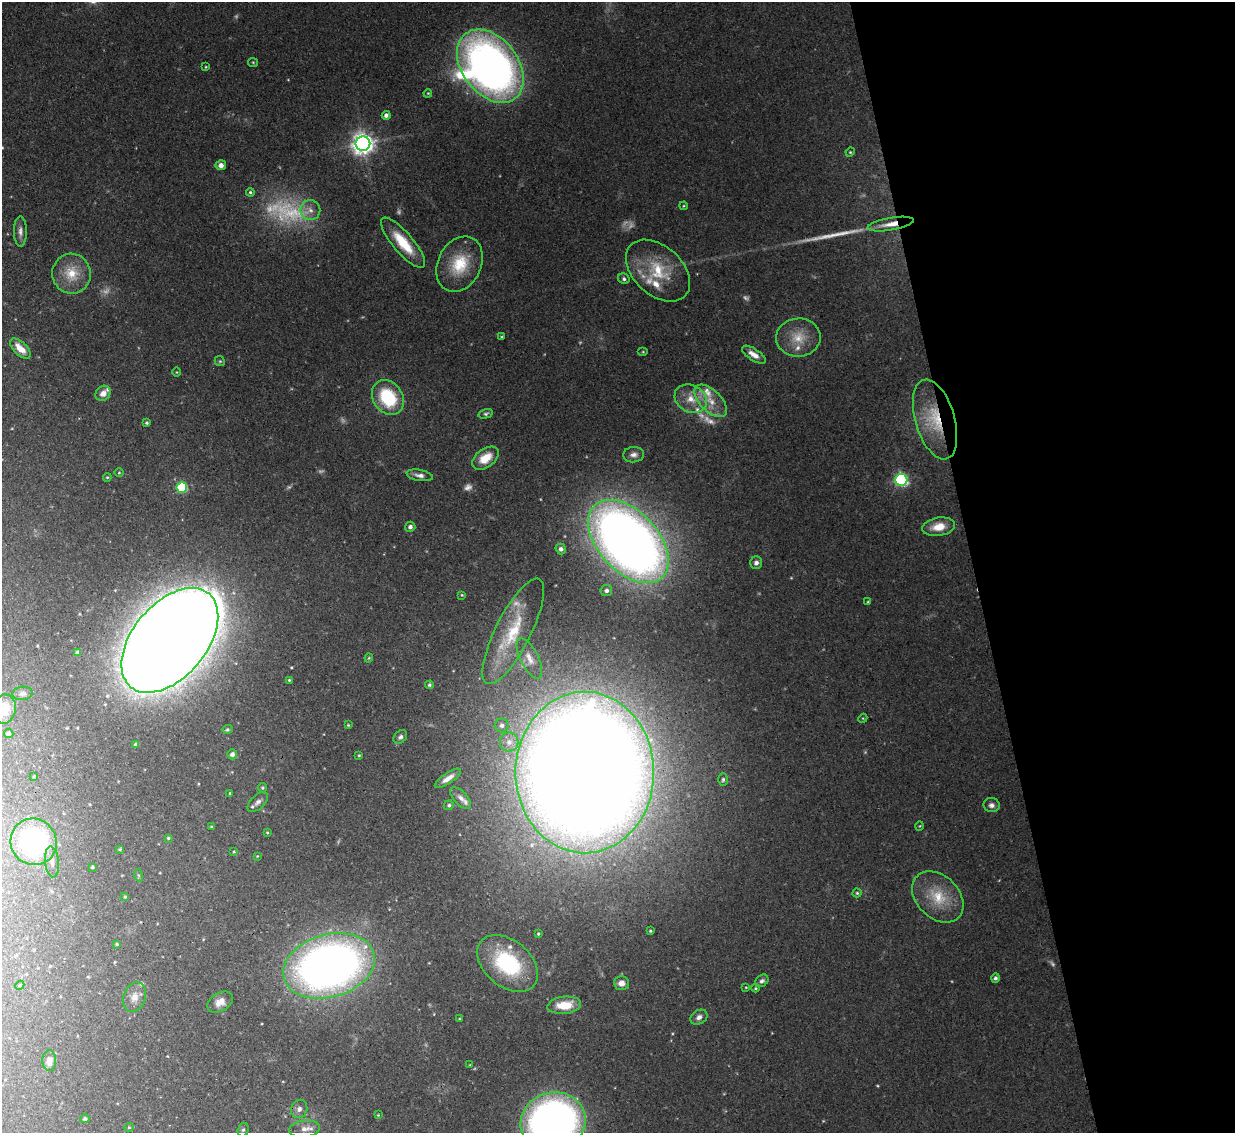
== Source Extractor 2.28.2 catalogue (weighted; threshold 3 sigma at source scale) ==
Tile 12 of 4 x 4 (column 4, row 3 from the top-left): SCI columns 3728-4960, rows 1443-2573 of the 5021 x 5006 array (HDU 1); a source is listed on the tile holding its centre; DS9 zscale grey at full resolution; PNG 1237 x 1135 px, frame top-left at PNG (2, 2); each listed source drawn as its Kron ellipse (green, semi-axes under 4 px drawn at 4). Shown black and unused: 21% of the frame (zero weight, under 3 of 4 exposures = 4% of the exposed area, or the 3 px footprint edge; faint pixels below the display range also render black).
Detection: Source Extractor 2.28.2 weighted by HDU 2 'WHT'; one run over the whole footprint, this tile lists its part. Background 0.0934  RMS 0.0052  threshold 0.0234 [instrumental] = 3 sigma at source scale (4.5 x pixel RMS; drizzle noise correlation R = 1.50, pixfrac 1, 0.05/0.05 arcsec/px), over >= 5 px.
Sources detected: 141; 17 too faint to see at this stretch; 1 inside a brighter object's white glare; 1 long thin detection or spike segment (spike, bleed or trail) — neither listed nor drawn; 7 inside a brighter listed object's ellipse — not listed separately; the other 115 listed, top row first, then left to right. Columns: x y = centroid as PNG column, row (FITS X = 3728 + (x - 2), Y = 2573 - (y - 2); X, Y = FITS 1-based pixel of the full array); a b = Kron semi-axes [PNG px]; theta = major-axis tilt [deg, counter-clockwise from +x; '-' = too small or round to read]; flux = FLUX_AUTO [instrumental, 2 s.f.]
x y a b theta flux
253 62 5 4 - 0.61
490 66 41 28 -53 310
206 67 3 3 - 0.45
428 93 4 3 - 0.48
386 115 4 4 - 2.1
363 144 7 7 - 400
850 152 5 4 - 0.6
221 165 5 5 - 2.8
250 192 4 4 - 0.94
684 206 4 4 - 0.54
310 210 10 10 - 4.1
891 224 23 6 10 6.7
20 231 15 6 -89 2.7
403 243 32 10 -50 17
460 264 29 21 64 21
658 271 37 24 -42 25
71 274 20 19 - 14
624 279 6 5 - 1.2
501 336 4 3 - 0.43
798 338 22 19 3 12
20 348 13 6 -45 7.2
643 352 5 3 - 0.5
754 355 14 5 -33 4.3
220 361 5 4 - 0.73
177 372 5 3 - 0.44
103 393 8 7 - 4
388 397 18 14 -56 32
691 399 17 13 -28 9.5
711 401 20 10 -45 9
486 414 7 4 16 1
935 419 41 19 -73 26
147 423 3 3 - 0.8
634 455 10 7 5 2.5
485 458 15 9 36 10
119 473 4 3 - 0.43
420 475 13 5 -10 2.7
107 477 4 4 - 0.51
901 480 6 6 - 110
182 487 5 5 - 50
410 527 5 5 - 2
939 527 17 9 9 9.1
628 542 49 30 -47 650
561 549 5 5 - 1.8
756 563 6 6 - 2.1
606 590 6 5 - 1.8
462 595 3 3 - 0.51
868 602 3 3 - 0.54
513 631 58 17 63 28
170 640 61 37 50 2900
78 652 4 4 - 1.5
369 658 4 4 - 0.52
529 658 22 9 -64 5.6
289 680 4 3 - 0.54
429 685 4 4 - 0.91
22 693 10 6 5 1.6
4 709 15 11 81 9.8
863 718 4 3 - 0.46
348 725 4 3 - 0.47
502 725 7 7 - 2
227 729 5 4 - 0.72
9 733 5 4 - 0.96
400 737 7 5 41 1.6
509 742 9 9 - 3.8
136 744 3 3 - 1.1
232 754 5 5 - 1.9
359 755 3 3 - 0.51
585 772 81 69 90 2300
34 776 3 3 - 0.48
448 778 15 5 34 3.8
723 779 6 4 88 0.86
262 788 4 4 - 0.78
230 793 3 3 - 0.51
461 798 13 6 -47 2.9
258 802 12 7 44 2.5
449 805 5 4 - 0.96
992 805 8 7 - 2.4
920 826 5 3 - 0.46
211 827 3 3 - 0.51
267 832 3 3 - 0.46
168 838 4 4 - 0.65
34 842 23 23 - 84
120 849 4 4 - 0.65
234 852 3 2 - 0.43
257 856 3 3 - 0.4
52 862 15 7 -85 3.3
92 867 3 3 - 0.74
138 875 6 4 -71 0.71
857 893 4 4 - 0.68
125 897 4 3 - 0.49
938 897 29 21 -45 19
650 931 3 3 - 0.61
538 934 3 3 - 0.61
117 944 3 3 - 0.59
507 963 34 23 -40 49
329 966 47 31 16 420
995 978 4 4 - 1.3
762 981 7 5 41 1.4
621 983 7 7 - 3.8
20 985 5 3 - 0.6
746 987 4 3 - 0.38
756 988 4 3 - 0.57
134 997 15 11 69 4.8
220 1002 14 9 32 4.7
564 1005 17 8 6 12
699 1017 9 7 31 2.5
459 1019 4 3 - 0.44
49 1061 10 7 -90 3.4
470 1065 3 3 - 0.41
299 1109 9 8 - 2.4
378 1115 4 3 - 0.45
85 1119 5 4 - 1.2
553 1122 33 29 20 340
129 1127 5 4 - 0.58
305 1129 15 8 8 4.2
243 1130 7 5 72 1.1
Overlapping masked pixels (flux is a lower limit): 3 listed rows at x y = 891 224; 935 419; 170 640
Isophote crosses this tile's border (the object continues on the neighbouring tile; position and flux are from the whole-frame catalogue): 3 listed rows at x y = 490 66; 4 709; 553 1122